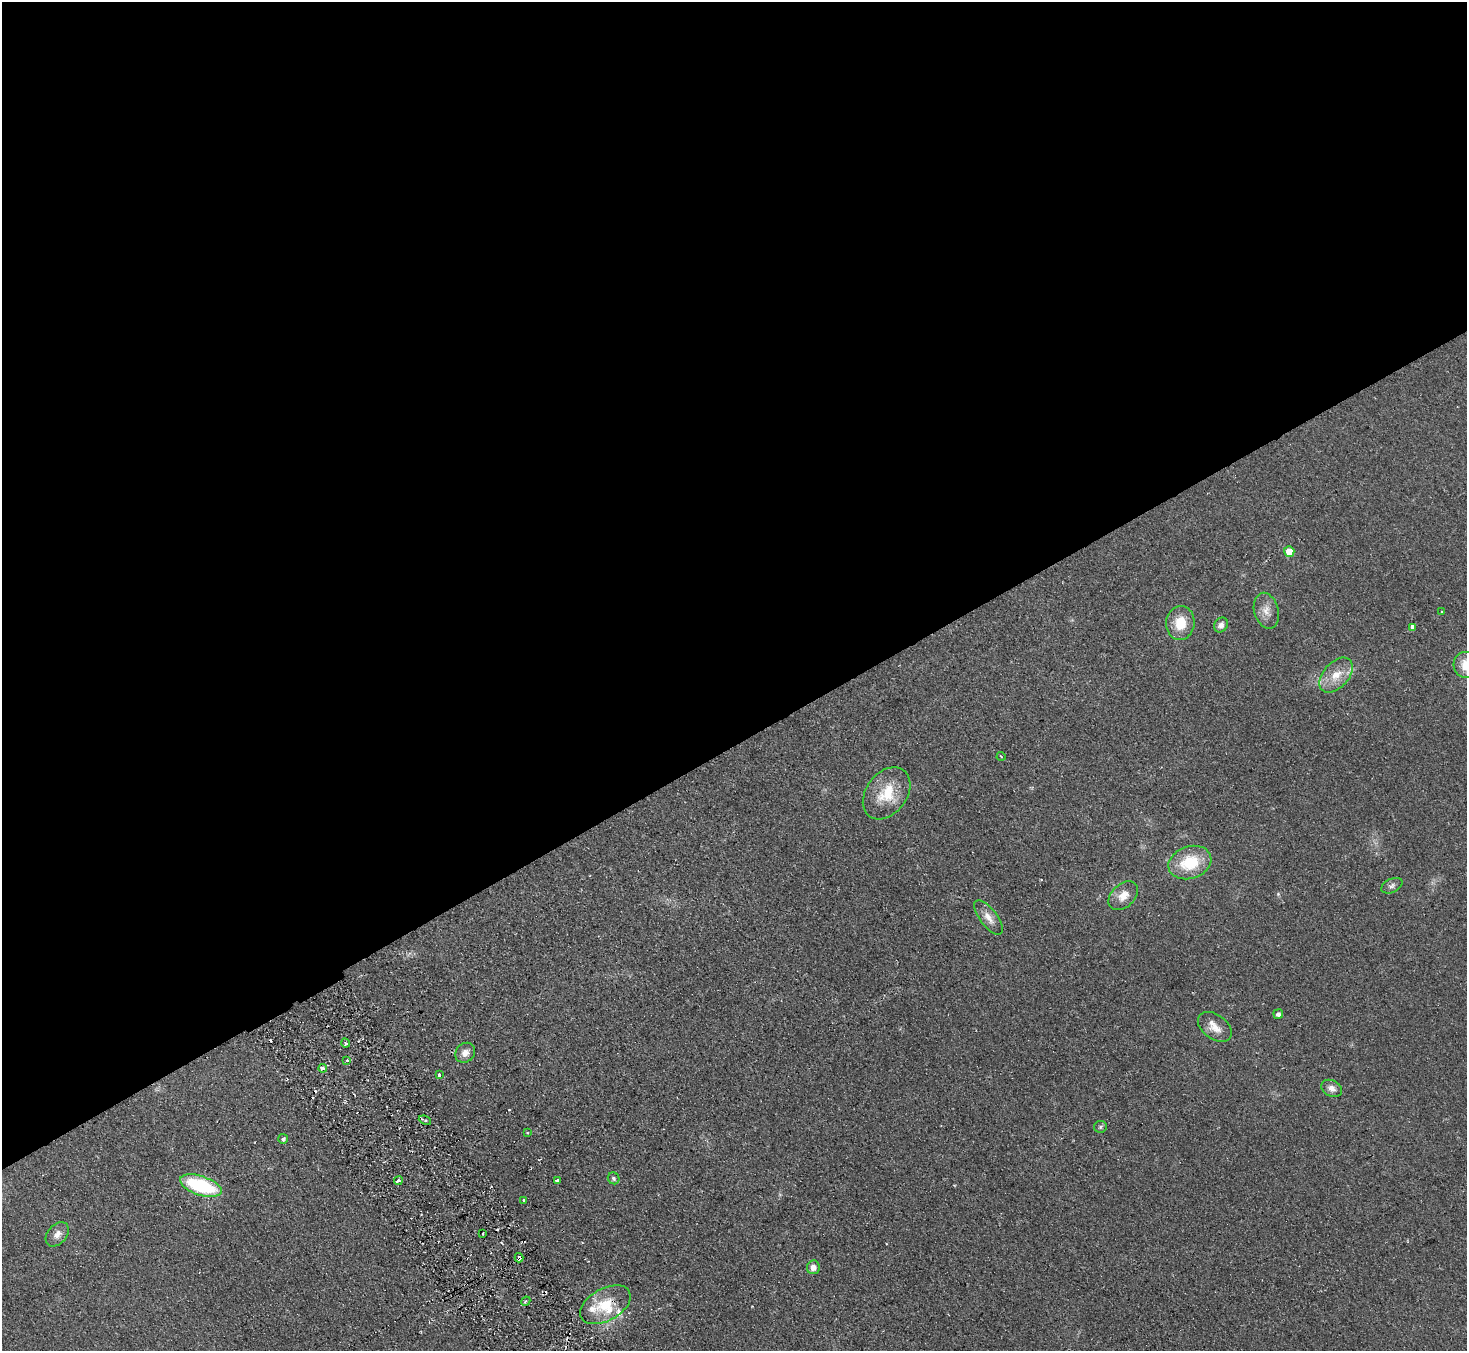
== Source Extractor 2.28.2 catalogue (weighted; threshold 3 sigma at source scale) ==
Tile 2 of 4 x 4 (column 2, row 1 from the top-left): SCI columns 1515-2979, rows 4240-5588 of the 5958 x 5920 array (HDU 1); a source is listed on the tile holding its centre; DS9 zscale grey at full resolution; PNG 1469 x 1353 px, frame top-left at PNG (2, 2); each listed source drawn as its Kron ellipse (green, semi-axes under 4 px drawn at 4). Shown black and unused: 55% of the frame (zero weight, under 2 of 3 exposures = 3% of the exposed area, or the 3 px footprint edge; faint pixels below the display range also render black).
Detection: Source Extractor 2.28.2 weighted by HDU 2 'WHT'; one run over the whole footprint, this tile lists its part. Background 0.106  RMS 0.013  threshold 0.0605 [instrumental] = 3 sigma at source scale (4.5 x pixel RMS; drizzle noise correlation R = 1.50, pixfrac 1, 0.05/0.05 arcsec/px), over >= 5 px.
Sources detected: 44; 4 cosmic-ray / hot-pixel residue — neither listed nor drawn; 3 inside a brighter listed object's ellipse — not listed separately; the other 37 listed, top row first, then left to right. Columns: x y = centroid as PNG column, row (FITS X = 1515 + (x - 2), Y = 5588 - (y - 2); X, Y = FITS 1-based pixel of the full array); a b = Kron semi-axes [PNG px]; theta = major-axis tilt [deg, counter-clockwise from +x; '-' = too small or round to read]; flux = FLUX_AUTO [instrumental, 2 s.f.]
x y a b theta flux
1289 551 5 5 - 23
1266 611 18 12 -74 13
1441 611 3 2 - 1.5
1180 623 17 14 85 30
1221 625 8 6 55 6.4
1413 627 4 4 - 13
1466 665 13 12 - 23
1336 675 20 12 48 23
1001 756 4 3 - 1.2
887 793 29 20 53 43
1190 862 22 16 19 53
1392 886 11 7 26 4.7
1123 896 17 11 42 15
988 917 20 8 -53 12
1278 1014 5 5 - 4.7
1215 1027 19 12 -35 16
345 1043 5 3 - 1.6
465 1053 11 9 46 8.8
347 1060 3 3 - 4.2
323 1068 4 3 - 9.4
439 1075 3 3 - 5
1332 1088 11 8 -27 7.9
425 1120 6 4 -21 3.2
1100 1127 6 5 - 2.5
527 1133 3 2 - 1.4
283 1139 5 5 - 2.9
614 1178 6 5 - 3.4
398 1181 4 3 - 4
558 1181 3 3 - 36
201 1186 22 9 -18 100
524 1200 3 3 - 3.2
57 1234 14 9 50 9.5
483 1234 2 2 - 1.3
519 1258 4 3 - 14
813 1267 7 6 - 8.2
526 1301 5 3 - 1.8
605 1305 27 16 29 39
Overlapping masked pixels (flux is a lower limit): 1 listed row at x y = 519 1258
Isophote crosses this tile's border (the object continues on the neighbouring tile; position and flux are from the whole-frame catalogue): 1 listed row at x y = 1466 665